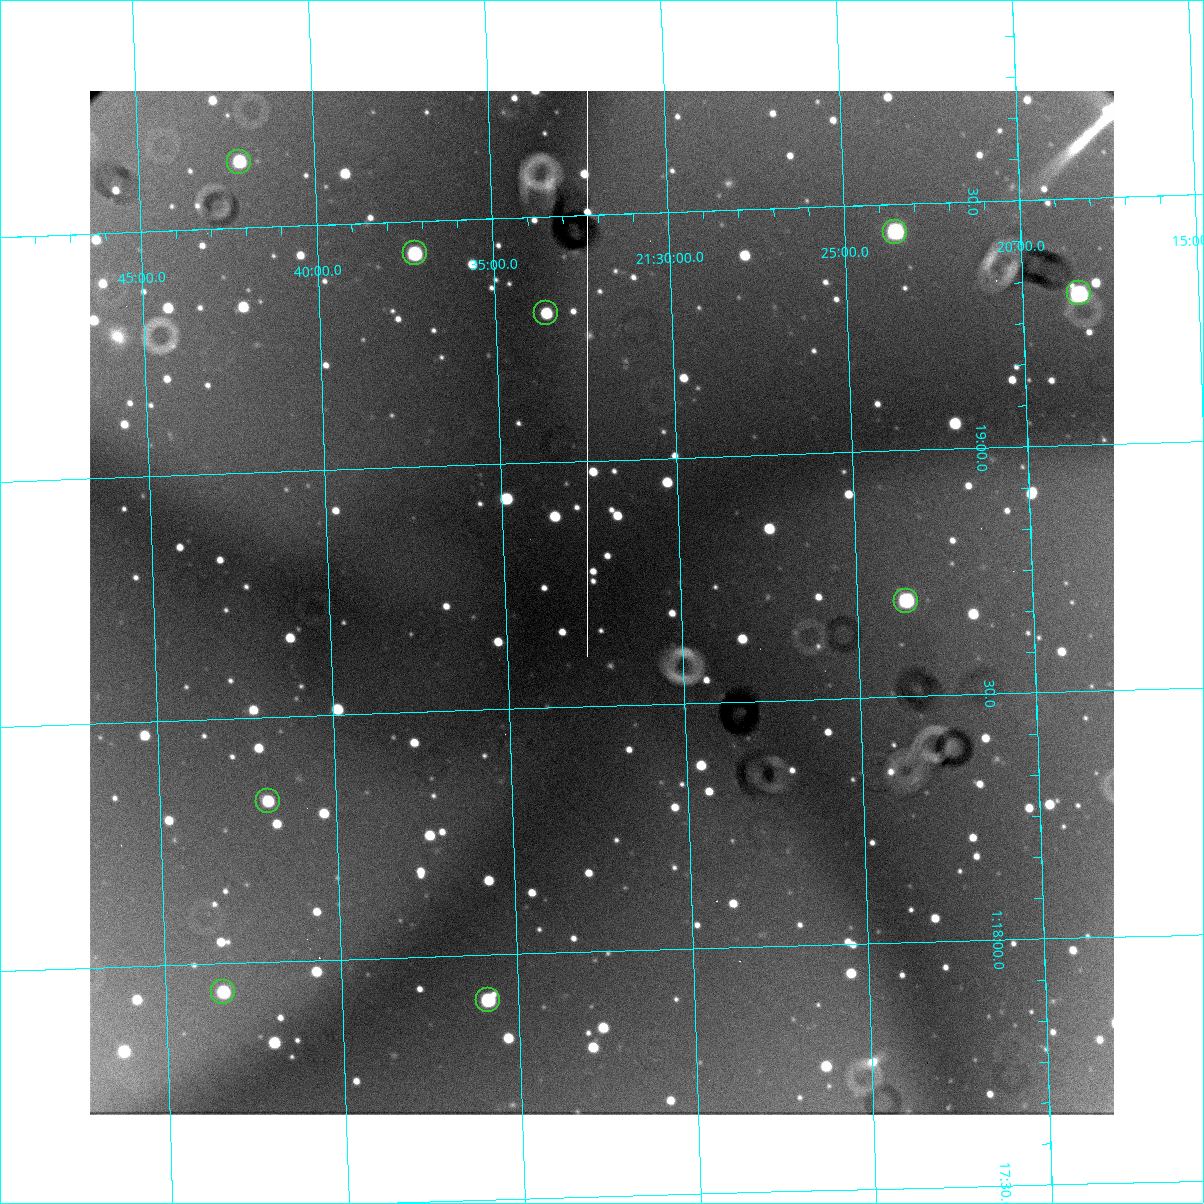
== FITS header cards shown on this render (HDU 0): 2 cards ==
NAXIS1  =                 1024 /fastest changing axis
NAXIS2  =                 1024 /next to fastest changing axis

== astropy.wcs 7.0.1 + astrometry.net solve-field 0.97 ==
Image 1024 x 1024 px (HDU 0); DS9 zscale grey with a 90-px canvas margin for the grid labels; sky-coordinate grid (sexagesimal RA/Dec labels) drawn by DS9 from the SOLVED WCS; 9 Tycho-2 reference stars matched to detected sources circled (green)
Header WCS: RA---TAN/DEC--TAN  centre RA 01:18:43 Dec +21:32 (19.68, +21.54 deg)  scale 1.71 arcsec/px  FOV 29.1' x 29.1'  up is +92 deg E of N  parity flipped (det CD > 0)
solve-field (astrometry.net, Tycho-2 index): VERIFIED the header's WCS against the Tycho-2 star catalogue (9 matches, 0 conflicts) and refined it, rather than solving blind
Solved WCS: RA---TAN-SIP/DEC--TAN-SIP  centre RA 01:18:43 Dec +21:32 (19.68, +21.54 deg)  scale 1.71 arcsec/px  FOV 29.1' x 29.1'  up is +92 deg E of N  parity flipped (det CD > 0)
The solver's refit moves the header's centre by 0.38 arcsec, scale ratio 0.9989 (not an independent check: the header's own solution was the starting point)
Tycho-2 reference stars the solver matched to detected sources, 9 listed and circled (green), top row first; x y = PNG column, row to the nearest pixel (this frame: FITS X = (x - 90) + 1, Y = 1024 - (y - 91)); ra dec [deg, ICRS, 3 dp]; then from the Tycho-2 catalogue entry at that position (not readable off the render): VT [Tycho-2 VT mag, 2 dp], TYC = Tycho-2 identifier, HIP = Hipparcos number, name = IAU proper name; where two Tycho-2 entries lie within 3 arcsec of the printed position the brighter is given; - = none
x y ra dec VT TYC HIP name
239 162 19.909 +21.702 12.33 1203-675-1 - -
895 232 19.861 +21.393 10.99 1203-1389-1 - -
415 253 19.859 +21.621 11.59 1203-127-1 - -
1079 293 19.827 +21.307 10.77 1203-1703-1 - -
546 313 19.826 +21.559 12.35 1203-158-1 - -
906 601 19.674 +21.393 11.10 1203-950-1 - -
268 801 19.582 +21.699 12.33 1203-687-1 - -
223 992 19.485 +21.723 12.34 1203-462-1 - -
488 1000 19.477 +21.598 11.72 1203-432-1 - -